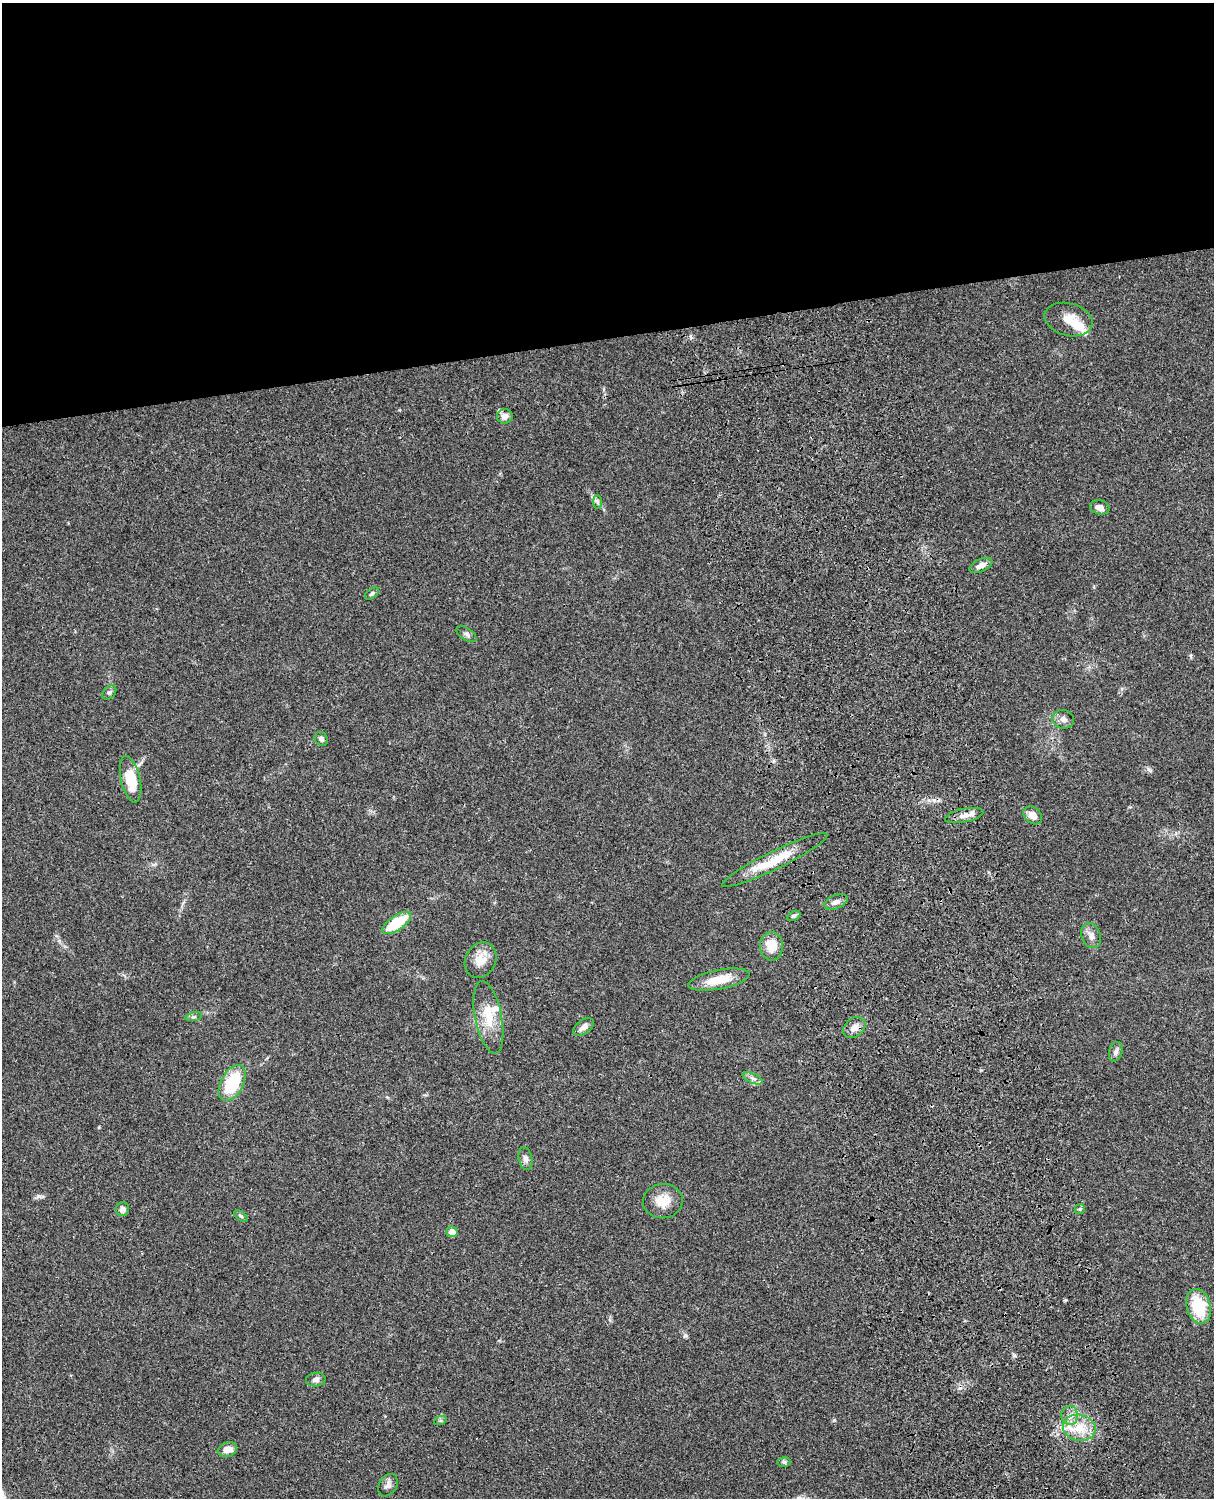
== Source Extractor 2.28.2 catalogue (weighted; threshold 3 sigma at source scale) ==
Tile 2 of 4 x 3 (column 2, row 1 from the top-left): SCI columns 1333-2544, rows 3268-4763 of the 5088 x 4927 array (HDU 1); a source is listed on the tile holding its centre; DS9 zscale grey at full resolution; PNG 1216 x 1500 px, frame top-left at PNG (2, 3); each listed source drawn as its Kron ellipse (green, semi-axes under 4 px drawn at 4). Shown black and unused: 23% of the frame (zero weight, under 3 of 4 exposures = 6% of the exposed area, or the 3 px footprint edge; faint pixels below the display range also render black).
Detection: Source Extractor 2.28.2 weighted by HDU 2 'WHT'; one run over the whole footprint, this tile lists its part. Background 0.077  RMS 0.0059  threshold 0.0263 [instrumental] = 3 sigma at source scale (4.5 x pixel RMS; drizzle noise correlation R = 1.50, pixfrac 1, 0.05/0.05 arcsec/px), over >= 5 px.
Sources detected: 46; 1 inside a brighter object's white glare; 1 cosmic-ray / hot-pixel residue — neither listed nor drawn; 2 inside a brighter listed object's ellipse — not listed separately; the other 42 listed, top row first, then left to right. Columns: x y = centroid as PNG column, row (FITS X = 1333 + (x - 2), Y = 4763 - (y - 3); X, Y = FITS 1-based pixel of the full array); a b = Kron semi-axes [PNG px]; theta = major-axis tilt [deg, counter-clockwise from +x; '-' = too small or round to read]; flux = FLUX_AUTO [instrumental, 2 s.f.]
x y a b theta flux
1068 319 24 16 -15 8.9
505 416 8 7 - 3.3
598 502 7 4 -90 1.1
1100 507 10 7 -13 3.1
981 565 12 6 25 3.8
372 594 8 4 37 1.3
466 634 11 6 -32 1.7
109 692 8 5 48 1.3
1063 719 11 9 -13 2.8
321 739 7 6 - 1.7
131 779 24 9 -77 17
1033 815 10 8 -42 5.1
964 816 19 6 12 4.2
775 860 58 9 26 18
836 902 12 6 23 2.6
794 916 7 4 27 1.2
397 923 17 7 34 22
1091 936 13 9 -69 3.5
771 946 14 11 -86 9.6
481 960 18 15 63 8.2
719 980 31 9 11 12
194 1017 8 3 13 0.9
488 1017 37 13 -79 15
583 1027 12 6 38 2.9
854 1028 12 9 37 3.9
1116 1052 10 6 73 2.1
753 1078 11 4 -23 1.9
232 1083 19 11 62 27
525 1159 11 7 -77 2.3
663 1201 20 17 6 9.1
122 1209 7 6 - 2.5
1080 1209 5 4 - 0.91
241 1216 8 4 -36 0.94
452 1232 5 5 - 5
1199 1306 17 12 -74 22
316 1380 10 7 8 2.2
1070 1416 9 8 - 3.4
440 1421 6 4 19 0.85
1079 1428 16 13 -12 11
227 1450 10 7 18 4.4
784 1462 7 5 -1 1.2
388 1485 12 8 57 2.6
Overlapping masked pixels (flux is a lower limit): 1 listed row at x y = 775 860
Unlisted compact peaks at least as high as the median listed source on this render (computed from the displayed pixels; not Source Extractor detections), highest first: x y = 1148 769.